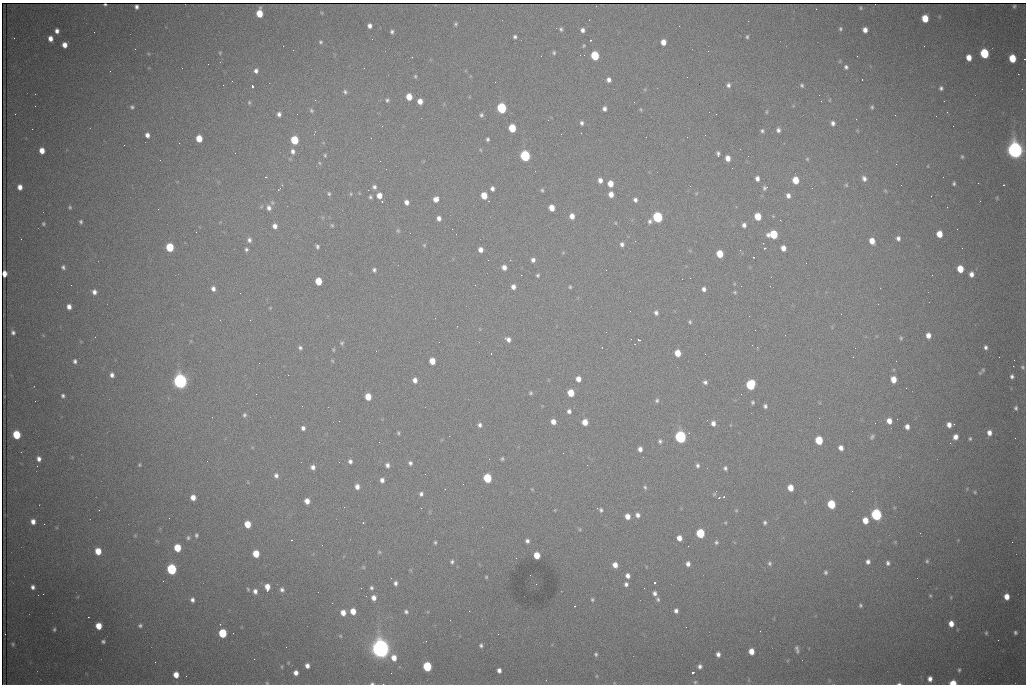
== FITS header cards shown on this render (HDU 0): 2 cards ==
NAXIS1  =                 1024 /fastest changing axis
NAXIS2  =                  682 /next to fastest changing axis

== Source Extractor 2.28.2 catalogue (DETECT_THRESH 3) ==
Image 1024 x 682 px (HDU 0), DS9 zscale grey, 1 PNG px = 1 image px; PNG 1028 x 686 px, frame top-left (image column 1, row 682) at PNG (2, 3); no overlay
Background 2130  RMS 28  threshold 83.4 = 3 sigma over >= 5 px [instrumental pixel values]
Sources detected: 401; all 401 listed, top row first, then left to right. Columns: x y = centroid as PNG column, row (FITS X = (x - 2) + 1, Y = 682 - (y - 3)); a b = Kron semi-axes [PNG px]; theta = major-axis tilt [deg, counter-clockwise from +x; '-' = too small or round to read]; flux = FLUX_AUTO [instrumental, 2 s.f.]
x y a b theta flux
105 4 3 2 - 2.2e+03
1014 6 3 3 - 2.0e+03
136 7 4 4 - 4.5e+03
860 8 3 3 - 2.2e+03
816 9 2 2 - 1.0e+03
259 13 7 5 89 4.1e+04
322 13 5 3 - 1.6e+03
925 18 6 5 - 4.1e+04
455 24 4 3 - 2.8e+03
370 26 4 4 - 7.6e+03
561 29 5 4 - 3.5e+03
840 29 5 5 - 3.0e+03
582 30 4 4 - 6.9e+03
865 30 5 4 - 1.2e+04
57 31 4 4 - 8.1e+03
94 32 2 2 - 1.2e+03
392 32 5 4 - 4.0e+03
515 37 4 3 - 3.9e+03
747 37 4 3 - 2.6e+03
14 38 3 2 - 1.6e+03
50 38 5 4 - 1.3e+04
372 39 2 2 - 8.4e+02
590 40 3 2 - 2.2e+03
320 42 5 4 - 2.7e+03
663 42 5 5 - 1.7e+04
65 45 5 4 - 1.4e+04
584 46 4 4 - 2.0e+03
293 50 2 2 - 8.2e+02
708 51 2 2 - 7.4e+02
220 53 4 4 - 1.9e+03
554 53 5 5 - 3.0e+03
984 53 6 5 - 1.3e+05
584 55 2 2 - 1.8e+03
595 56 6 5 - 9.6e+04
857 56 3 2 - 2.2e+03
412 57 2 2 - 8.7e+02
969 57 5 4 - 2.0e+04
1012 58 6 5 - 5.6e+04
1025 59 2 2 - 1.3e+03
208 64 2 2 - 2.8e+03
846 67 5 4 - 4.4e+03
110 71 2 2 - 8.2e+02
256 71 6 5 - 6.5e+03
1018 74 2 2 - 1.5e+04
415 76 5 3 - 2.4e+03
687 77 2 2 - 1.1e+03
862 79 3 2 - 3.7e+03
609 80 5 4 - 7.4e+03
728 85 6 5 - 5.3e+03
802 85 5 4 - 3.3e+03
252 86 3 3 - 1.0e+05
941 88 5 4 - 4.3e+03
345 92 5 4 - 3.5e+03
409 97 5 5 - 2.8e+04
387 100 5 4 - 3.4e+03
829 100 5 3 - 1.6e+03
420 101 5 5 - 1.5e+04
821 101 2 2 - 8.5e+02
249 102 5 4 - 2.6e+03
634 102 2 2 - 9.3e+02
132 107 6 5 - 3.9e+03
872 107 5 4 - 3.1e+03
502 108 6 5 - 1.9e+05
604 109 5 4 - 6.4e+03
641 109 5 3 - 2.0e+03
311 110 6 5 - 3.6e+03
767 112 6 3 82 2.2e+03
947 112 3 2 - 3.5e+03
15 114 2 2 - 9.0e+02
279 114 5 5 - 6.6e+03
297 114 2 2 - 2.3e+03
716 114 2 2 - 8.6e+02
481 115 5 5 - 3.8e+03
895 115 2 2 - 8.4e+02
582 123 5 4 - 4.7e+03
833 123 6 5 - 6.7e+03
382 126 3 2 - 1.8e+03
512 128 6 5 - 6.0e+04
778 130 5 5 - 5.7e+03
762 131 5 4 - 3.7e+03
147 135 6 5 - 8.7e+03
199 138 5 5 - 3.5e+04
488 139 4 3 - 3.5e+03
294 140 6 5 - 8.0e+04
179 143 2 2 - 4.0e+03
124 145 2 2 - 1.7e+03
1015 150 8 6 -79 1.4e+06
42 151 5 4 - 1.9e+04
293 151 7 6 - 7.9e+03
235 153 2 2 - 1.3e+03
718 154 6 4 -83 4.6e+03
325 155 5 4 - 2.4e+03
525 156 6 5 - 2.3e+05
962 157 4 3 - 2.4e+03
728 158 5 4 - 1.4e+04
807 159 5 4 - 2.5e+03
319 163 5 4 - 2.0e+03
896 164 3 2 - 1.5e+03
928 166 4 3 - 1.2e+03
732 168 2 2 - 8.9e+02
266 177 2 2 - 1.5e+03
864 178 6 5 - 7.2e+03
757 179 6 5 - 8.7e+03
600 180 6 5 - 9.9e+03
795 180 6 5 - 3.8e+04
954 183 4 3 - 3.1e+03
978 183 2 2 - 8.3e+02
610 184 5 5 - 2.2e+04
846 185 5 4 - 2.2e+03
901 185 3 2 - 1.4e+03
1004 185 3 2 - 1.7e+03
20 187 5 4 - 1.2e+04
374 187 6 5 - 5.3e+03
492 188 4 4 - 6.2e+03
765 188 7 7 - 5.1e+03
812 188 2 2 - 3.1e+03
279 189 5 3 - 1.5e+03
368 190 2 2 - 8.2e+03
542 190 5 4 - 2.7e+03
885 191 6 4 -1 2.0e+03
697 193 5 3 - 1.8e+03
329 194 6 5 - 3.3e+03
351 194 4 4 - 2.1e+03
611 194 5 4 - 1.5e+04
379 195 6 5 - 1.7e+04
484 196 5 5 - 3.5e+04
788 196 7 6 - 9.0e+03
370 197 4 4 - 3.2e+03
436 199 6 5 - 1.8e+04
635 200 5 4 - 5.7e+03
382 201 3 3 - 1.6e+03
406 202 5 4 - 8.9e+03
70 207 4 3 - 2.5e+03
947 207 3 2 - 1.7e+03
269 208 8 6 -69 8.7e+03
552 208 5 5 - 2.2e+04
572 216 5 5 - 1.4e+04
758 216 6 5 - 4.3e+04
773 216 4 4 - 1.7e+03
657 217 6 5 - 2.2e+05
439 218 5 4 - 8.2e+03
780 220 3 2 - 2.4e+03
650 221 6 5 - 5.3e+03
81 222 4 4 - 3.2e+03
616 223 4 3 - 1.4e+03
43 224 3 3 - 2.5e+03
332 225 5 4 - 2.3e+03
744 225 5 5 - 6.8e+03
275 226 5 5 - 9.2e+03
398 231 7 4 -63 2.7e+03
196 232 2 2 - 7.9e+02
773 234 7 6 - 8.0e+04
939 234 5 5 - 2.7e+04
898 238 5 4 - 6.1e+03
249 240 6 6 - 5.8e+03
872 241 5 5 - 2.2e+04
622 244 6 5 - 5.6e+03
424 245 5 4 - 2.0e+03
317 246 4 3 - 3.9e+03
170 247 6 5 - 8.1e+04
764 248 3 2 - 6.2e+03
783 248 5 5 - 1.4e+04
246 249 4 4 - 3.6e+03
480 250 5 4 - 1.1e+04
740 250 3 3 - 1.4e+03
720 254 6 5 - 3.9e+04
753 257 2 2 - 1.4e+03
488 260 2 2 - 2.2e+03
510 260 2 2 - 1.0e+03
533 260 5 5 - 6.3e+03
806 263 2 2 - 1.1e+03
63 267 4 3 - 4.1e+03
504 267 5 5 - 1.0e+04
960 269 5 5 - 3.9e+04
374 270 5 4 - 4.3e+03
606 270 2 2 - 1.2e+03
4 274 5 4 - 1.7e+04
971 274 6 5 - 1.0e+04
538 275 4 3 - 2.8e+03
932 275 2 2 - 1.3e+03
318 281 6 5 - 4.3e+04
71 285 2 2 - 6.9e+03
513 287 5 4 - 9.8e+03
570 287 3 3 - 2.4e+03
213 289 5 4 - 7.8e+03
704 289 5 4 - 6.8e+03
94 292 5 4 - 7.9e+03
735 292 5 4 - 2.4e+03
240 293 2 2 - 8.3e+02
878 304 2 2 - 1.3e+03
69 307 5 4 - 1.0e+04
270 308 4 3 - 1.6e+03
656 313 5 4 - 5.5e+03
841 314 2 2 - 2.5e+03
220 320 2 2 - 9.4e+02
690 322 4 4 - 2.7e+03
755 330 3 2 - 1.4e+03
13 332 6 5 - 5.6e+03
928 335 5 4 - 1.3e+04
95 337 2 2 - 9.1e+02
901 338 5 4 - 2.6e+03
508 339 7 5 -34 8.1e+03
639 340 3 2 - 3.5e+03
342 343 6 6 - 3.7e+03
752 345 2 2 - 4.1e+03
986 347 5 4 - 5.1e+03
300 348 6 5 - 4.3e+03
333 350 4 3 - 2.2e+03
677 353 5 5 - 2.9e+04
999 357 2 2 - 6.7e+02
1014 360 2 2 - 2.3e+03
75 361 6 5 - 4.8e+03
332 361 5 4 - 2.0e+03
432 361 5 5 - 2.7e+04
259 363 3 2 - 1.7e+03
1013 366 2 2 - 2.2e+04
1023 367 6 5 - 3.4e+03
983 370 7 5 75 3.7e+03
112 375 5 4 - 6.9e+03
288 375 3 2 - 1.5e+03
1012 376 5 5 - 5.1e+03
578 379 5 5 - 1.3e+04
893 379 6 5 - 2.3e+04
415 380 6 5 - 9.8e+03
180 381 7 6 - 9.5e+05
705 382 5 5 - 5.0e+03
750 385 6 5 - 1.5e+05
531 393 5 5 - 2.7e+03
571 393 5 5 - 3.7e+04
256 394 2 2 - 1.7e+03
741 394 2 2 - 8.2e+02
63 396 4 4 - 3.9e+03
368 397 5 5 - 3.3e+04
657 400 5 5 - 3.8e+03
35 401 3 2 - 1.5e+03
753 402 4 4 - 2.9e+03
765 406 4 4 - 4.4e+03
1016 408 6 5 - 4.0e+03
569 411 5 5 - 5.8e+03
244 415 5 5 - 3.4e+03
897 419 2 2 - 9.5e+02
339 421 2 2 - 1.2e+03
889 421 5 5 - 1.5e+04
553 422 5 4 - 1.3e+04
585 422 5 5 - 2.3e+04
713 423 5 4 - 8.8e+03
875 423 2 2 - 1.6e+03
954 424 2 2 - 9.9e+03
480 425 5 5 - 5.4e+03
949 425 5 4 - 1.1e+04
907 427 5 4 - 1.0e+04
303 428 5 5 - 6.2e+03
398 433 4 3 - 2.6e+03
989 433 6 5 - 1.1e+04
16 435 6 5 - 8.0e+04
680 437 6 5 - 4.2e+05
872 437 6 4 54 3.4e+03
955 437 5 5 - 1.2e+04
970 439 4 3 - 2.7e+03
819 440 6 5 - 7.0e+04
660 441 5 5 - 3.8e+03
379 442 2 2 - 8.0e+02
841 448 5 4 - 1.0e+04
640 449 5 4 - 8.8e+03
39 459 5 4 - 8.6e+03
502 459 4 3 - 2.8e+03
350 461 5 5 - 6.0e+03
410 463 5 5 - 4.7e+03
139 465 3 3 - 2.0e+03
387 465 6 5 - 6.4e+03
587 465 2 2 - 5.5e+03
698 465 5 4 - 4.4e+03
313 467 5 4 - 7.5e+03
725 468 5 4 - 4.1e+03
276 475 6 5 - 6.2e+03
487 478 6 5 - 9.7e+04
382 480 5 4 - 7.5e+03
463 484 2 2 - 1.3e+03
357 487 6 5 - 9.5e+03
645 487 5 4 - 3.1e+03
790 488 5 5 - 2.4e+04
532 489 5 3 - 1.7e+03
852 491 2 2 - 1.6e+03
715 492 7 3 58 4.1e+03
975 492 4 3 - 2.2e+03
421 494 5 5 - 5.3e+03
193 497 5 5 - 1.4e+04
719 497 4 2 - 1.3e+03
307 501 5 5 - 1.3e+04
831 504 6 5 - 8.7e+04
344 507 2 2 - 4.4e+03
421 508 2 2 - 8.4e+02
99 510 2 2 - 1.1e+03
555 510 5 3 - 1.4e+03
601 510 5 4 - 3.7e+03
736 510 4 4 - 1.9e+03
638 515 6 5 - 7.3e+03
876 515 6 5 - 3.2e+05
627 516 5 4 - 1.5e+04
865 520 6 5 - 2.6e+04
33 521 5 4 - 1.1e+04
765 522 5 4 - 3.8e+03
363 523 2 2 - 4.3e+03
725 523 5 4 - 1.9e+03
247 524 5 5 - 3.5e+04
580 529 5 5 - 2.1e+03
700 533 6 5 - 1.0e+05
196 535 7 5 77 3.8e+03
135 536 6 4 0 1.7e+03
188 538 6 6 - 3.9e+03
679 538 5 5 - 1.4e+04
291 540 3 2 - 2.0e+03
527 541 4 4 - 5.4e+03
435 542 4 3 - 2.8e+03
716 542 6 5 - 3.6e+03
895 542 4 4 - 1.9e+03
1012 542 2 2 - 7.9e+02
177 548 6 5 - 5.0e+04
98 551 6 5 - 3.1e+04
379 552 4 4 - 2.2e+03
256 554 5 5 - 4.2e+04
537 555 5 5 - 3.0e+04
927 561 5 5 - 3.2e+03
452 562 5 4 - 3.9e+03
868 562 6 5 - 7.6e+03
769 563 5 5 - 3.8e+03
888 563 6 5 - 5.2e+03
688 564 5 4 - 8.0e+03
615 565 5 5 - 1.5e+04
363 567 5 4 - 1.9e+03
171 569 6 5 - 2.1e+05
825 572 6 5 - 3.7e+03
628 576 5 5 - 8.5e+03
486 577 3 3 - 1.9e+03
395 583 5 4 - 5.4e+03
654 583 3 3 - 1.0e+05
536 584 2 2 - 9.2e+02
626 584 5 5 - 5.4e+03
33 587 4 4 - 6.2e+03
267 587 7 4 -89 2.1e+04
361 588 2 2 - 7.9e+02
371 588 5 4 - 3.6e+03
248 589 5 3 - 2.1e+03
282 590 7 6 - 6.1e+03
255 591 6 5 - 8.4e+03
654 593 5 4 - 6.3e+03
43 594 2 2 - 9.4e+03
366 596 2 2 - 9.2e+02
930 596 4 3 - 2.2e+03
951 597 5 4 - 1.7e+03
1007 597 5 4 - 1.9e+04
374 598 5 5 - 1.0e+04
592 599 5 5 - 3.0e+03
658 599 6 5 - 3.4e+03
192 600 5 4 - 6.3e+03
860 605 5 4 - 3.1e+03
575 606 2 2 - 1.4e+03
353 611 5 5 - 2.1e+04
676 611 4 4 - 6.3e+03
406 612 6 5 - 4.5e+03
343 613 5 5 - 1.5e+04
88 617 3 2 - 3.0e+03
220 624 3 2 - 2.2e+03
951 624 5 5 - 1.7e+04
140 625 5 5 - 3.9e+03
99 626 5 5 - 2.9e+04
686 627 2 2 - 9.1e+02
54 629 4 3 - 2.7e+03
1015 632 4 4 - 3.7e+03
222 633 6 5 - 8.8e+04
986 633 5 4 - 2.7e+03
5 634 2 2 - 9.5e+02
340 636 5 4 - 2.0e+03
998 640 3 2 - 1.3e+03
103 641 4 3 - 3.5e+03
13 644 4 3 - 2.6e+03
481 645 4 4 - 3.9e+03
381 649 8 7 - 1.8e+06
797 649 8 4 -77 5.0e+03
751 651 5 5 - 2.0e+04
596 654 5 4 - 3.0e+03
718 654 5 4 - 7.6e+03
394 658 7 6 - 1.8e+04
254 659 2 2 - 5.6e+03
155 662 2 2 - 9.9e+02
307 666 5 4 - 9.2e+03
427 666 6 5 - 1.2e+05
700 666 5 5 - 5.9e+03
282 667 6 3 82 2.1e+03
499 670 5 4 - 7.4e+03
959 670 6 4 89 2.9e+03
296 673 5 5 - 9.7e+03
692 673 3 3 - 5.0e+03
176 675 5 5 - 1.9e+04
596 676 5 3 - 1.5e+03
930 679 5 4 - 9.8e+03
695 682 5 4 - 2.4e+03
267 683 4 4 - 2.0e+03
372 683 5 2 - 2.6e+03
899 683 5 3 - 2.9e+03
953 683 5 4 - 3.8e+04
At the frame edge (FLAGS 8, measured only in part): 7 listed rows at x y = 105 4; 1025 59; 4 274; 267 683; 372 683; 899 683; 953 683

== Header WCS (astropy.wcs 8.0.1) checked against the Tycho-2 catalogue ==
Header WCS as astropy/WCSLIB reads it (CRVAL/CRPIX/CD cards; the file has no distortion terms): RA---TAN/DEC--TAN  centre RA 06:56:10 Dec +31:26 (104.04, +31.43 deg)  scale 1.44 arcsec/px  FOV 24.5' x 16.3'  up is -93 deg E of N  parity flipped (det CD > 0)
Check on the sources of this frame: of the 60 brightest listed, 10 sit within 2.2 arcsec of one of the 16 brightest Tycho-2 stars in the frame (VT <= 13.07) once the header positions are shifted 0.73 arcsec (0.04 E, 0.73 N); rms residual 1.10 arcsec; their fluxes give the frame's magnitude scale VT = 24.88 - 2.5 log10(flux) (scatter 0.16 mag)
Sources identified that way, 10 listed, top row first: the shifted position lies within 2.2 arcsec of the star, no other Tycho-2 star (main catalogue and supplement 1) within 4.4 arcsec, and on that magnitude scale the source's flux lands within +1.5 / -3 mag of the star's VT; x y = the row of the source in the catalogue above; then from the Tycho-2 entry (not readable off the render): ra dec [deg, ICRS J2000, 3 dp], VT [Tycho-2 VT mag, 2 dp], TYC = Tycho-2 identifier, HIP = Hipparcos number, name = IAU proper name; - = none
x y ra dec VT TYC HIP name
595 56 103.904 +31.460 12.65 2437-721-1 - -
525 156 103.952 +31.434 11.53 2437-424-1 - -
657 217 103.978 +31.488 11.51 2437-421-1 - -
773 234 103.984 +31.534 11.82 2437-428-1 - -
170 247 104.002 +31.294 13.07 2437-1012-1 - -
180 381 104.065 +31.301 9.89 2437-425-1 - -
750 385 104.055 +31.528 12.03 2437-1294-1 - -
680 437 104.081 +31.501 10.83 2437-37-1 - -
381 649 104.185 +31.385 8.52 2437-370-1 33393 -
427 666 104.192 +31.404 11.68 2437-91-1 - -